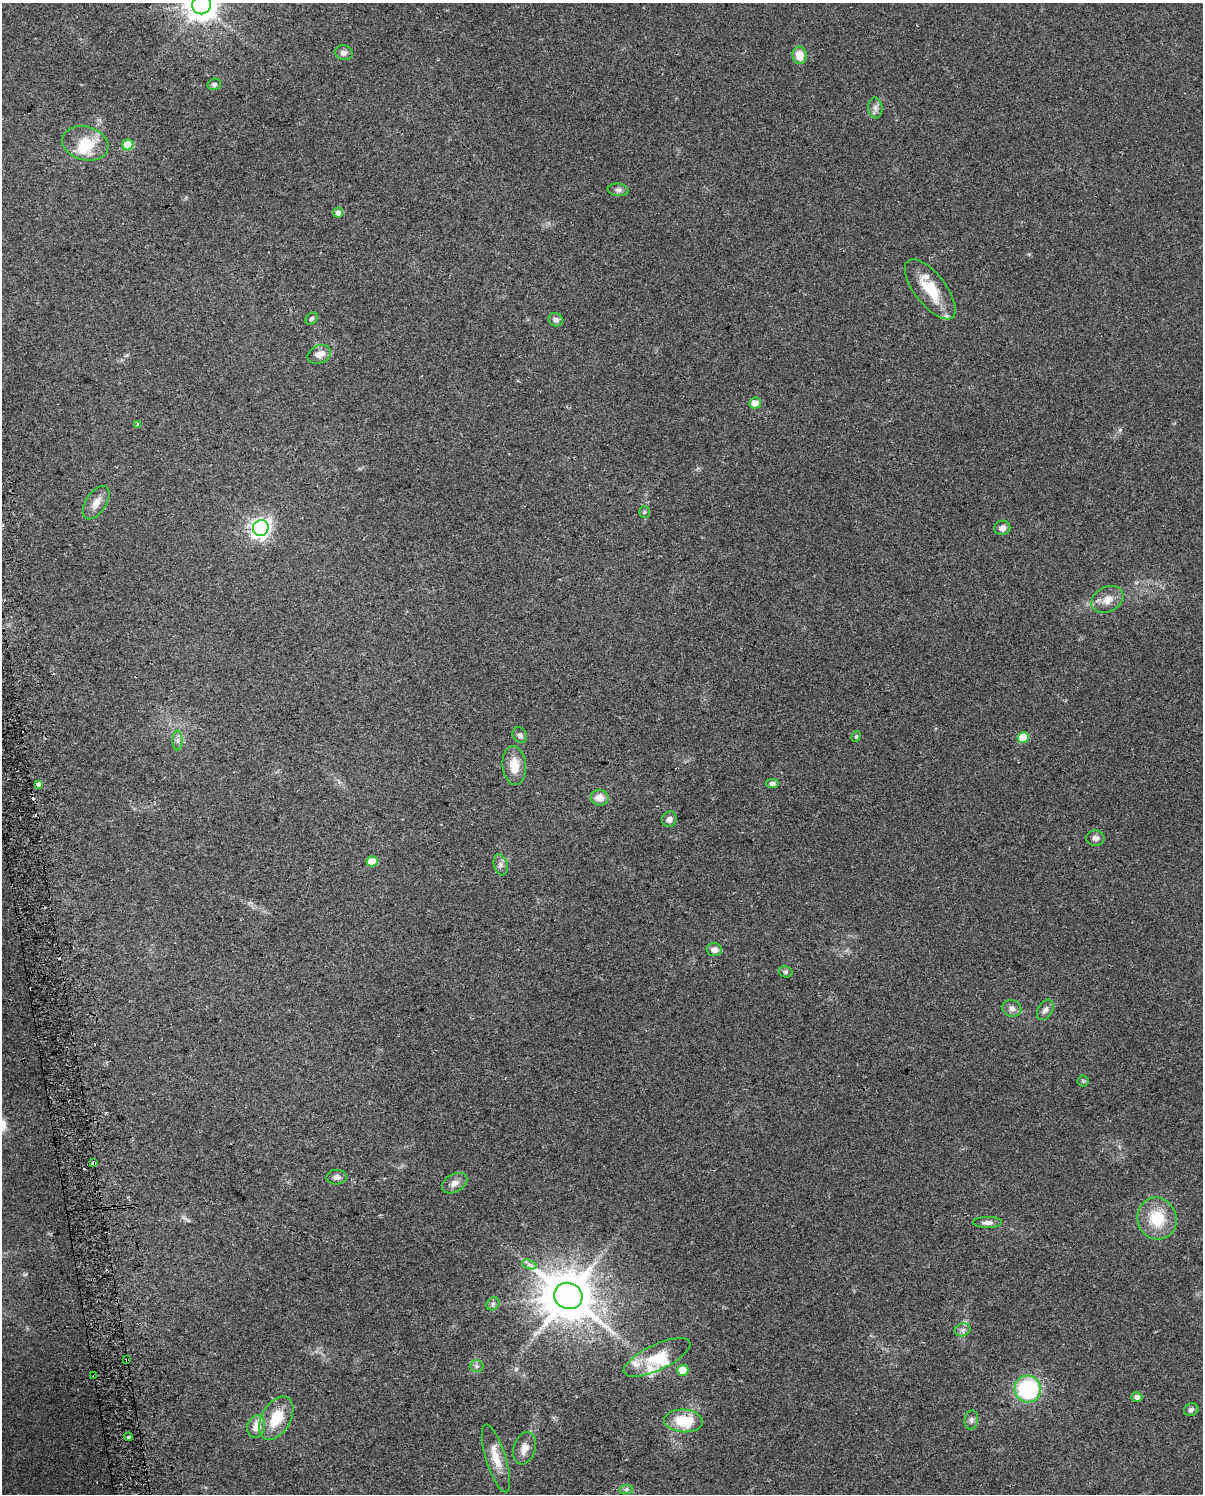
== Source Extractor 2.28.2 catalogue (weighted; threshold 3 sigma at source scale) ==
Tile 7 of 4 x 3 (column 3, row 2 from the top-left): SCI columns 2432-3632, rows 1519-3010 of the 4864 x 4573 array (HDU 1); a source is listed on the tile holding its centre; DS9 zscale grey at full resolution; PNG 1205 x 1496 px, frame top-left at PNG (2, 3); each listed source drawn as its Kron ellipse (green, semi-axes under 4 px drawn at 4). Shown black and unused: <1% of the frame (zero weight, under 2 of 3 exposures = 2% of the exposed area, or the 3 px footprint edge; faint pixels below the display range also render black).
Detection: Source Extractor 2.28.2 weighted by HDU 2 'WHT'; one run over the whole footprint, this tile lists its part. Background 0.0646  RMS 0.0088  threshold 0.0397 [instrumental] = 3 sigma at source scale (4.5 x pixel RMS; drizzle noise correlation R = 1.50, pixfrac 1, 0.0396/0.0396 arcsec/px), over >= 5 px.
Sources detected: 73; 2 inside a brighter object's white glare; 5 cosmic-ray / hot-pixel residue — neither listed nor drawn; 4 inside a brighter listed object's ellipse — not listed separately; the other 62 listed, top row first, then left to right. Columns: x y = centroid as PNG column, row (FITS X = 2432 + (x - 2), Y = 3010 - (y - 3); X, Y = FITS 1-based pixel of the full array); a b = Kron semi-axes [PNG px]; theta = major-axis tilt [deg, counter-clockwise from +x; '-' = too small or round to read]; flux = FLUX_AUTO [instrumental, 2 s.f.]
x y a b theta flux
202 5 9 9 - 1400
344 53 9 7 -17 4
800 55 9 7 -81 13
214 84 7 5 18 2.2
875 108 10 7 -84 3.9
85 143 23 17 -15 26
128 145 5 5 - 20
618 190 10 6 -7 3
338 212 5 5 - 4.6
930 289 36 15 -52 28
312 318 7 5 46 1.9
556 320 7 6 - 4
319 354 12 8 24 7.6
755 403 6 5 - 7.4
137 425 4 3 - 6.8
96 503 19 10 57 8.1
644 512 6 5 - 1.3
261 528 8 7 - 390
1002 528 8 7 - 4.7
1107 599 17 12 29 10
520 735 8 7 - 2.6
856 736 6 4 67 1.1
1023 737 5 5 - 26
178 740 10 5 90 2.8
514 765 19 11 -85 15
772 783 6 4 -8 2.5
38 785 4 3 - 22
600 798 9 8 - 8.9
669 819 8 7 - 4
1095 838 9 7 -3 3.7
372 861 5 5 - 16
501 865 11 6 -74 3.5
714 950 7 6 - 5.5
786 972 7 5 -14 1.7
1012 1008 9 8 - 4
1045 1010 11 7 59 3.9
1083 1081 5 5 - 1.2
93 1163 4 3 - 39
337 1177 10 7 1 4
455 1183 13 9 29 5.8
1157 1219 21 19 -71 30
988 1222 14 5 0 4.2
529 1264 7 4 -20 2.4
568 1296 14 13 - 3700
493 1304 7 5 45 2.2
963 1330 8 6 20 2.7
657 1357 36 13 25 25
127 1360 3 3 - 7.7
477 1366 7 6 - 2.3
683 1370 5 5 - 14
94 1376 3 3 - 4
1028 1389 13 13 - 80
1137 1397 5 5 - 3.4
1191 1409 7 6 - 2.4
276 1418 23 14 60 26
971 1420 9 6 82 2.7
683 1421 19 11 -4 28
256 1427 11 9 75 11
128 1437 4 3 - 3.6
524 1448 16 11 72 8.1
496 1458 35 10 -73 16
626 1489 7 4 2 1.9
Overlapping masked pixels (flux is a lower limit): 3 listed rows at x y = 93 1163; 127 1360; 94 1376
Isophote crosses this tile's border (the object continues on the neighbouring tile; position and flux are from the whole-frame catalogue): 1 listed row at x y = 202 5